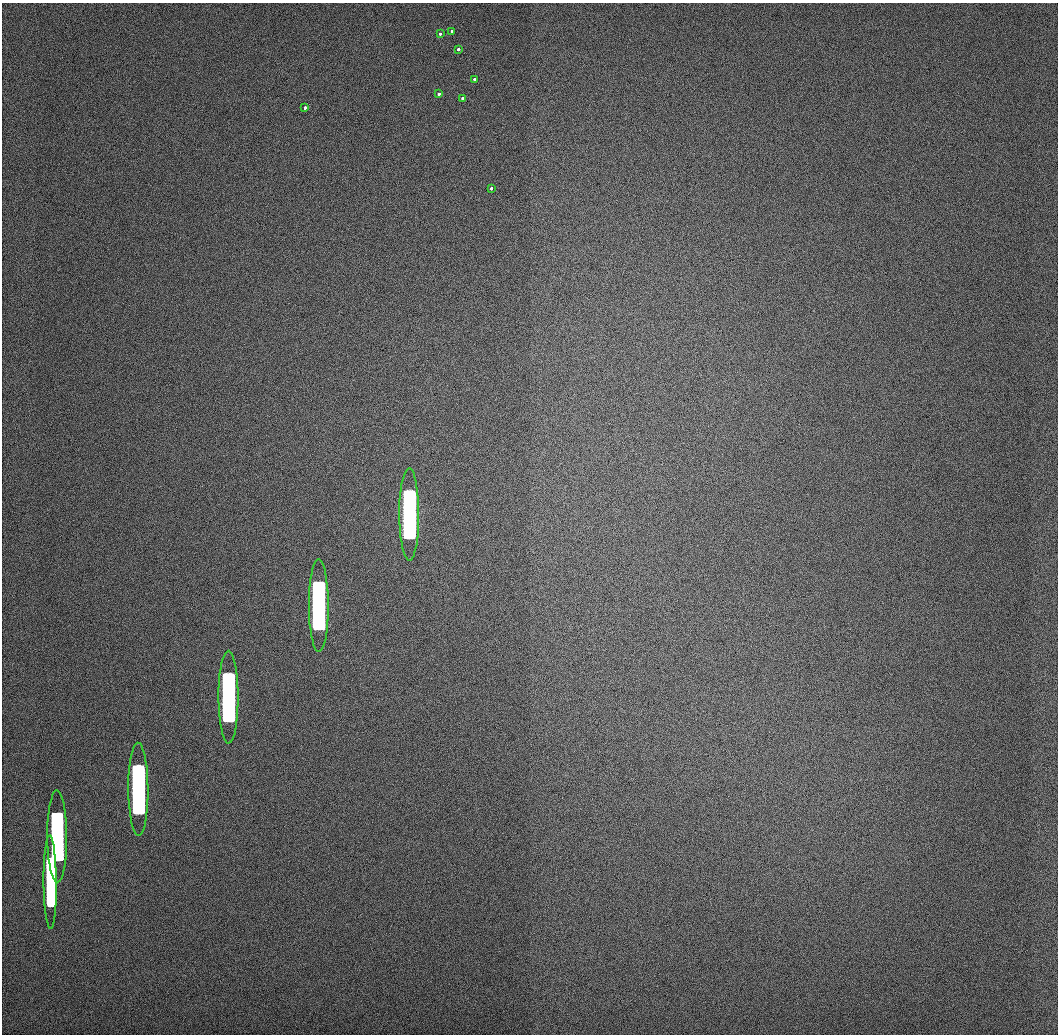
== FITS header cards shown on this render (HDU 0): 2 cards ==
NAXIS1  =                 1056 / Length of Axis 1 (Serial)
NAXIS2  =                 1032 / Length of Axis 2 (Parallel)

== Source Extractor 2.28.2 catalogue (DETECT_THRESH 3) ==
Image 1056 x 1032 px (HDU 0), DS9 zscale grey, 1 PNG px = 1 image px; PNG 1060 x 1036 px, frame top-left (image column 1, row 1032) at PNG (2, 3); each listed source drawn as its Kron ellipse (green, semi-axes under 4 px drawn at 4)
Background 506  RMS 3.3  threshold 9.81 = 3 sigma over >= 5 px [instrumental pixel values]
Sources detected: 14; all 14 listed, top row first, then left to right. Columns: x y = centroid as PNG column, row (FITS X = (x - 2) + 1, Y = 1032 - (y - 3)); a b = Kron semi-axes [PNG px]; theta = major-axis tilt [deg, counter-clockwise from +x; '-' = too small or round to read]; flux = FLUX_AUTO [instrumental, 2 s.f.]
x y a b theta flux
452 31 3 3 - 750
440 34 3 3 - 820
458 49 3 3 - 1000
474 79 3 3 - 1300
439 94 3 3 - 1300
462 98 3 3 - 1300
305 108 3 3 - 1200
491 188 3 3 - 1500
409 514 46 10 -90 980000
319 606 46 10 -90 900000
228 697 46 10 -90 750000
138 789 46 10 -90 570000
57 836 46 10 -90 340000
50 882 47 6 -89 170000